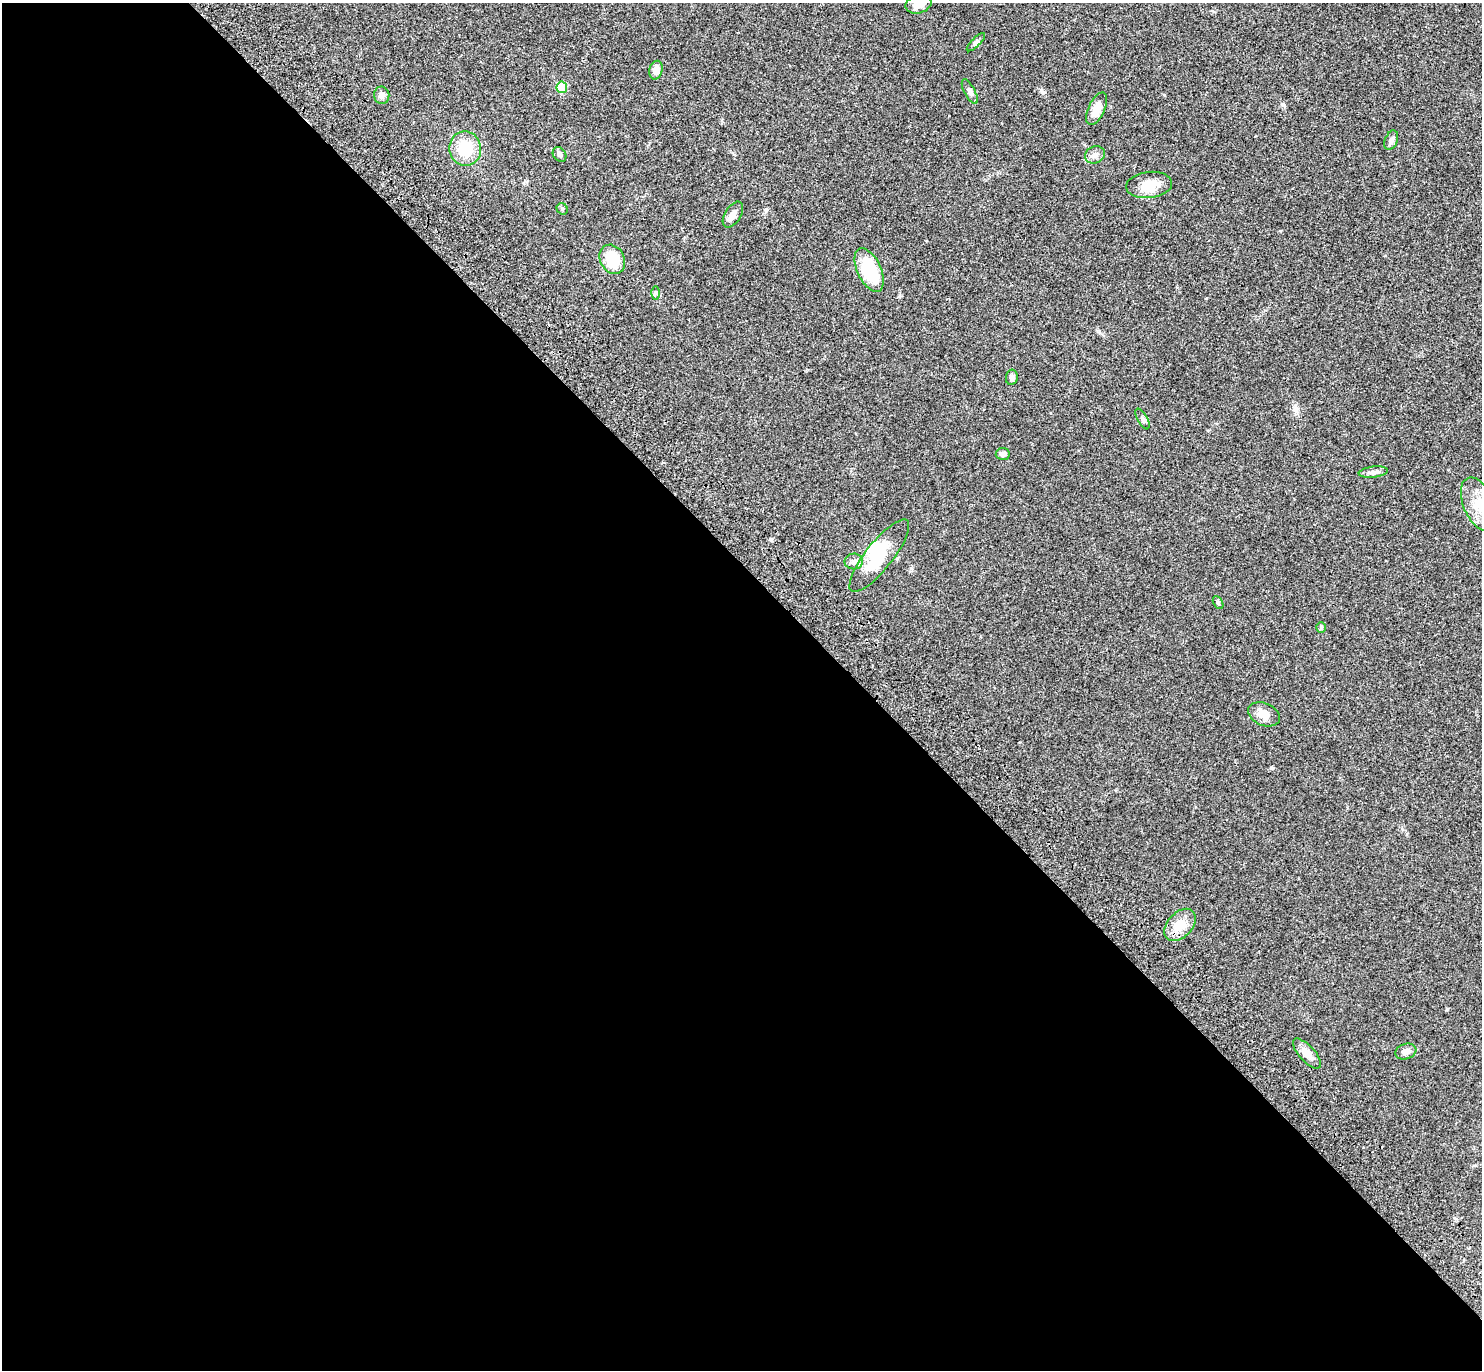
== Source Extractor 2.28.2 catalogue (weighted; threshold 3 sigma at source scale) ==
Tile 9 of 4 x 4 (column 1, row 3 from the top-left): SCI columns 97-1576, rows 1615-2982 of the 6116 x 6106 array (HDU 1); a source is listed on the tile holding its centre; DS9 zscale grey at full resolution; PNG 1484 x 1372 px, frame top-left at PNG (2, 3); each listed source drawn as its Kron ellipse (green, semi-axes under 4 px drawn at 4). Shown black and unused: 58% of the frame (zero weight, under 3 of 4 exposures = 6% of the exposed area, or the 3 px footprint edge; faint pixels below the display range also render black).
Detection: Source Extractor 2.28.2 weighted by HDU 2 'WHT'; one run over the whole footprint, this tile lists its part. Background 0.0515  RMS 0.0053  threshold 0.0238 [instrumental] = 3 sigma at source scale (4.5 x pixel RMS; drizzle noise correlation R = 1.50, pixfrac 1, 0.05/0.05 arcsec/px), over >= 5 px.
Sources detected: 31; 1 inside a brighter object's white glare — neither listed nor drawn; the other 30 listed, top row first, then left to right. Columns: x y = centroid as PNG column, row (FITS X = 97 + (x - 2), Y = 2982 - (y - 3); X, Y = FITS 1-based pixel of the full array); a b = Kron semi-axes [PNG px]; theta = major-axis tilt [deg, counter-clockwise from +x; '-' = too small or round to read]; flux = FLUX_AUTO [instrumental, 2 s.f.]
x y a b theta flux
918 4 13 9 15 5
976 42 12 4 45 1.1
656 70 9 6 77 3.1
562 87 6 5 - 14
970 92 13 5 -62 1.8
382 95 9 7 -80 2.3
1097 109 17 8 65 6
1391 140 10 6 68 2
465 149 17 16 - 15
560 154 8 6 -56 1.3
1095 155 10 8 22 2.6
1149 185 23 13 6 10
562 209 6 5 - 0.74
733 215 14 8 58 3.1
612 259 15 12 -63 14
869 270 23 12 -65 25
656 293 6 4 89 0.75
1012 377 8 6 81 1.6
1142 419 11 5 -62 1.3
1003 454 7 6 - 1.9
1373 472 15 5 6 2.1
1479 504 28 15 -67 13
879 556 45 13 52 21
854 561 9 8 - 2.3
1218 603 7 4 -63 0.9
1321 627 5 4 - 0.72
1264 714 16 11 -23 4.7
1180 925 19 12 47 8.4
1406 1052 11 7 19 2.8
1307 1053 19 8 -48 4.7
Isophote crosses this tile's border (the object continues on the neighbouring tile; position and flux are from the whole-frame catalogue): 2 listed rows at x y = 918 4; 1479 504
Unlisted compact peaks at least as high as the median listed source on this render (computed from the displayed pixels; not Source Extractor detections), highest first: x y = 1042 92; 1283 104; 771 540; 1206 298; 1099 331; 1295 408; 1164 95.